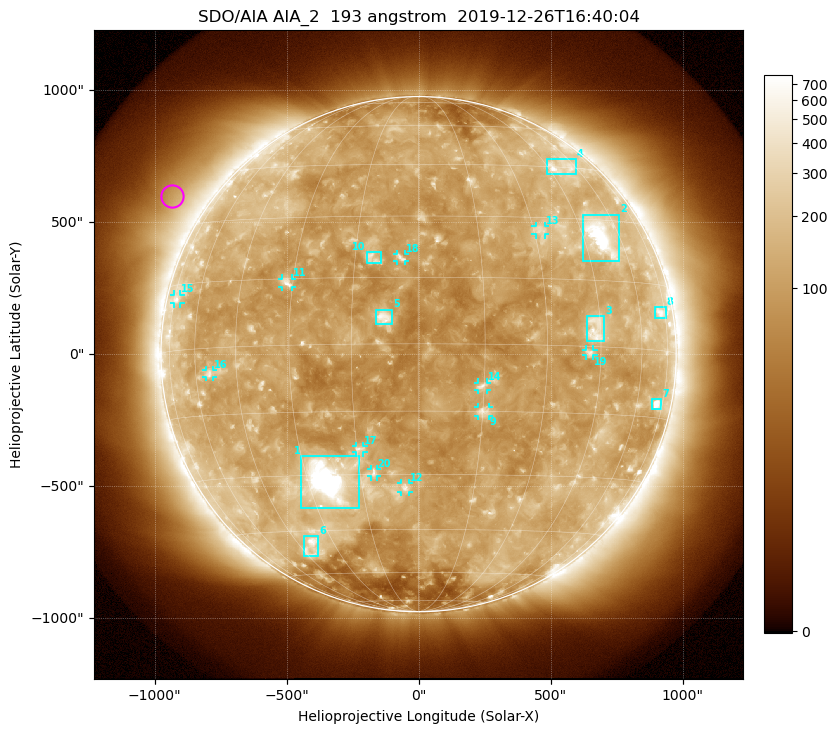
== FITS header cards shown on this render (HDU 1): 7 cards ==
TELESCOP= 'SDO/AIA'
INSTRUME= 'AIA_2'
WAVELNTH=                  193
WAVEUNIT= 'angstrom'
DATE-OBS= '2019-12-26T16:40:04.85'
CTYPE1  = 'HPLN-TAN'
CTYPE2  = 'HPLT-TAN'

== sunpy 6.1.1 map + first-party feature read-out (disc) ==
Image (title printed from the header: SDO/AIA AIA_2  193 angstrom  2019-12-26T16:40:04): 1024 x 1024 px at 2.4 arcsec/px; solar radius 976 arcsec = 407 px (full disc in frame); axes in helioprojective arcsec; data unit not stated in the header (colour bar unlabelled)
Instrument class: DISC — disc imager (sunpy class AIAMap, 193 A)
Bright regions (active regions / flare kernels): reference = the median radial profile (limb darkening/brightening removed); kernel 9 px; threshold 5 sigma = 171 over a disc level ~117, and >= 1.15x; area >= 12 px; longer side >= 10 px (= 24 arcsec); searched inside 0.97 R_sun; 25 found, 20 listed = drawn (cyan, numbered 1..; 11 of them under ~33 arcsec drawn as corner ticks so the feature stays visible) (cap 20 boxes per figure: the strongest are kept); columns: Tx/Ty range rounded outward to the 5 arcsec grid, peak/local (2 s.f.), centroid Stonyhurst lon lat
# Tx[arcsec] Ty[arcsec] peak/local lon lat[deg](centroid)
1 -445..-225 -585..-385 20 -24 -31
2 620..760 350..530 11 +51 +26
3 635..705 45..145 4.6 +44 +4
4 485..595 680..740 5.1 +51 +45
5 -160..-100 110..170 7.1 -8 +6
6 -435..-380 -765..-685 4.9 -40 -50
7 880..920 -210..-170 5.8 +71 -12
8 895..935 135..180 3.4 +72 +9
9 225..270 -235..-200 4.9 +15 -15
10 -200..-145 345..390 4 -11 +20
11 -515..-480 255..285 4.9 -31 +14
12 -65..-35 -520..-490 4.6 -3 -33
13 445..480 450..485 3.1 +32 +27
14 225..260 -135..-105 4.8 +15 -9
15 -930..-900 190..225 2.7 -73 +12
16 -805..-780 -90..-60 3.5 -54 -6
17 -240..-205 -375..-345 3.9 -14 -24
18 -85..-50 350..380 4.2 -4 +20
19 635..665 -5..20 3.6 +42 -1
20 -180..-155 -465..-435 3.7 -11 -30
Off-limb structures (1.02-1.3 R_sun): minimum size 162 px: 6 found; the strongest spans PA ~35..75 deg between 1.06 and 1.3 R_sun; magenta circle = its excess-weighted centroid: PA ~55 deg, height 1.14 R_sun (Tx ~-930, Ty ~600 arcsec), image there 2.2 x the reference